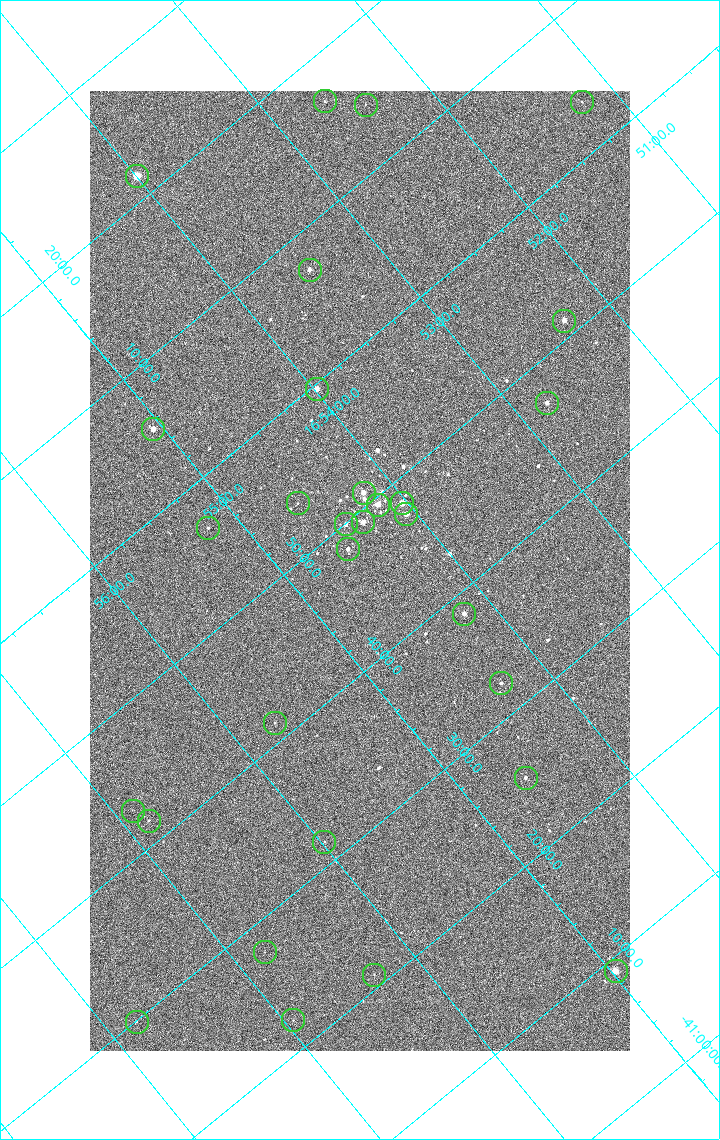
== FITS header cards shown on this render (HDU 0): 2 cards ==
NAXIS1  =                 1080 / length of data axis 1
NAXIS2  =                 1920 / length of data axis 2

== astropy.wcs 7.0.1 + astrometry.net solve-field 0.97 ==
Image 1080 x 1920 px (HDU 0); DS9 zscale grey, zoomed out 1/2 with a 90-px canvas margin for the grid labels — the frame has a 2x2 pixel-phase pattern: neighbouring pixels differ more than pixels two apart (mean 1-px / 2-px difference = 1.282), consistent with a one-shot-colour (mosaic) sensor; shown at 1/2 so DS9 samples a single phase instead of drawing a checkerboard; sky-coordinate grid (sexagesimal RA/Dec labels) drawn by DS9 from the SOLVED WCS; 30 Tycho-2 reference stars matched to detected sources circled (green)
Header WCS: none
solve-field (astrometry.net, Tycho-2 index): SOLVED blind (the file carries no WCS)
Solved WCS: RA---TAN-SIP/DEC--TAN-SIP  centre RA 16:54:34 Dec -41:46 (253.64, -41.77 deg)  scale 2.37 arcsec/px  FOV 42.7' x 76.0'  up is -140 deg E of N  parity flipped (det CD > 0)
(file carries no celestial WCS; the grid is the blind solution)
Tycho-2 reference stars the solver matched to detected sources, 30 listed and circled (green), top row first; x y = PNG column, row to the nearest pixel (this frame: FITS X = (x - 90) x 2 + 1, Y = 1920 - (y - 91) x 2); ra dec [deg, ICRS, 3 dp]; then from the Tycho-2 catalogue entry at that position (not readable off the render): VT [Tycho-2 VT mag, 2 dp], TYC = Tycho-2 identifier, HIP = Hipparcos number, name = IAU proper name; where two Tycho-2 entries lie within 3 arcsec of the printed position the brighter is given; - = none
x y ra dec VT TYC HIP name
325 102 253.156 -42.279 9.66 7876-986-1 - -
582 102 252.806 -42.060 9.90 7876-664-1 - -
366 105 253.104 -42.241 9.91 7876-299-1 - -
136 176 253.499 -42.362 4.82 7876-2743-1 82671 -
310 270 253.369 -42.121 7.31 7876-1152-1 - -
564 321 253.080 -41.855 6.51 7876-2659-1 82543 -
316 390 253.495 -41.994 6.38 7876-309-1 82669 -
546 403 253.197 -41.786 7.01 7876-2053-1 - -
153 429 253.764 -42.091 6.35 7876-2597-1 82783 -
364 493 253.549 -41.849 6.39 7876-2229-1 - -
298 504 253.650 -41.894 9.98 7876-253-1 - -
402 504 253.508 -41.806 5.47 7876-2191-1 82676 -
378 505 253.542 -41.825 6.07 7876-2204-1 82691 -
406 514 253.515 -41.792 6.56 7876-2254-1 - -
363 522 253.582 -41.820 6.62 7876-2640-1 82706 -
346 524 253.608 -41.832 7.44 7876-2319-1 - -
208 528 253.801 -41.944 9.16 7876-1486-1 - -
348 550 253.633 -41.805 7.76 7876-1997-1 - -
464 614 253.548 -41.642 7.21 7876-2339-1 - -
501 684 253.576 -41.540 8.52 7876-1880-1 - -
274 723 253.929 -41.690 9.45 7876-1772-1 - -
526 778 253.649 -41.423 8.08 7876-2472-1 - -
132 811 254.222 -41.719 10.94 7876-2588-1 - -
149 821 254.210 -41.695 10.00 7876-2426-1 - -
324 842 253.994 -41.527 10.16 7876-2126-1 - -
264 952 254.199 -41.464 10.79 7876-2221-1 - -
616 972 253.744 -41.151 5.82 7872-1609-1 82775 -
374 975 254.075 -41.350 10.73 7876-1756-1 - -
293 1020 254.236 -41.370 10.62 7876-1948-1 - -
136 1022 254.451 -41.499 10.62 7876-2486-1 - -